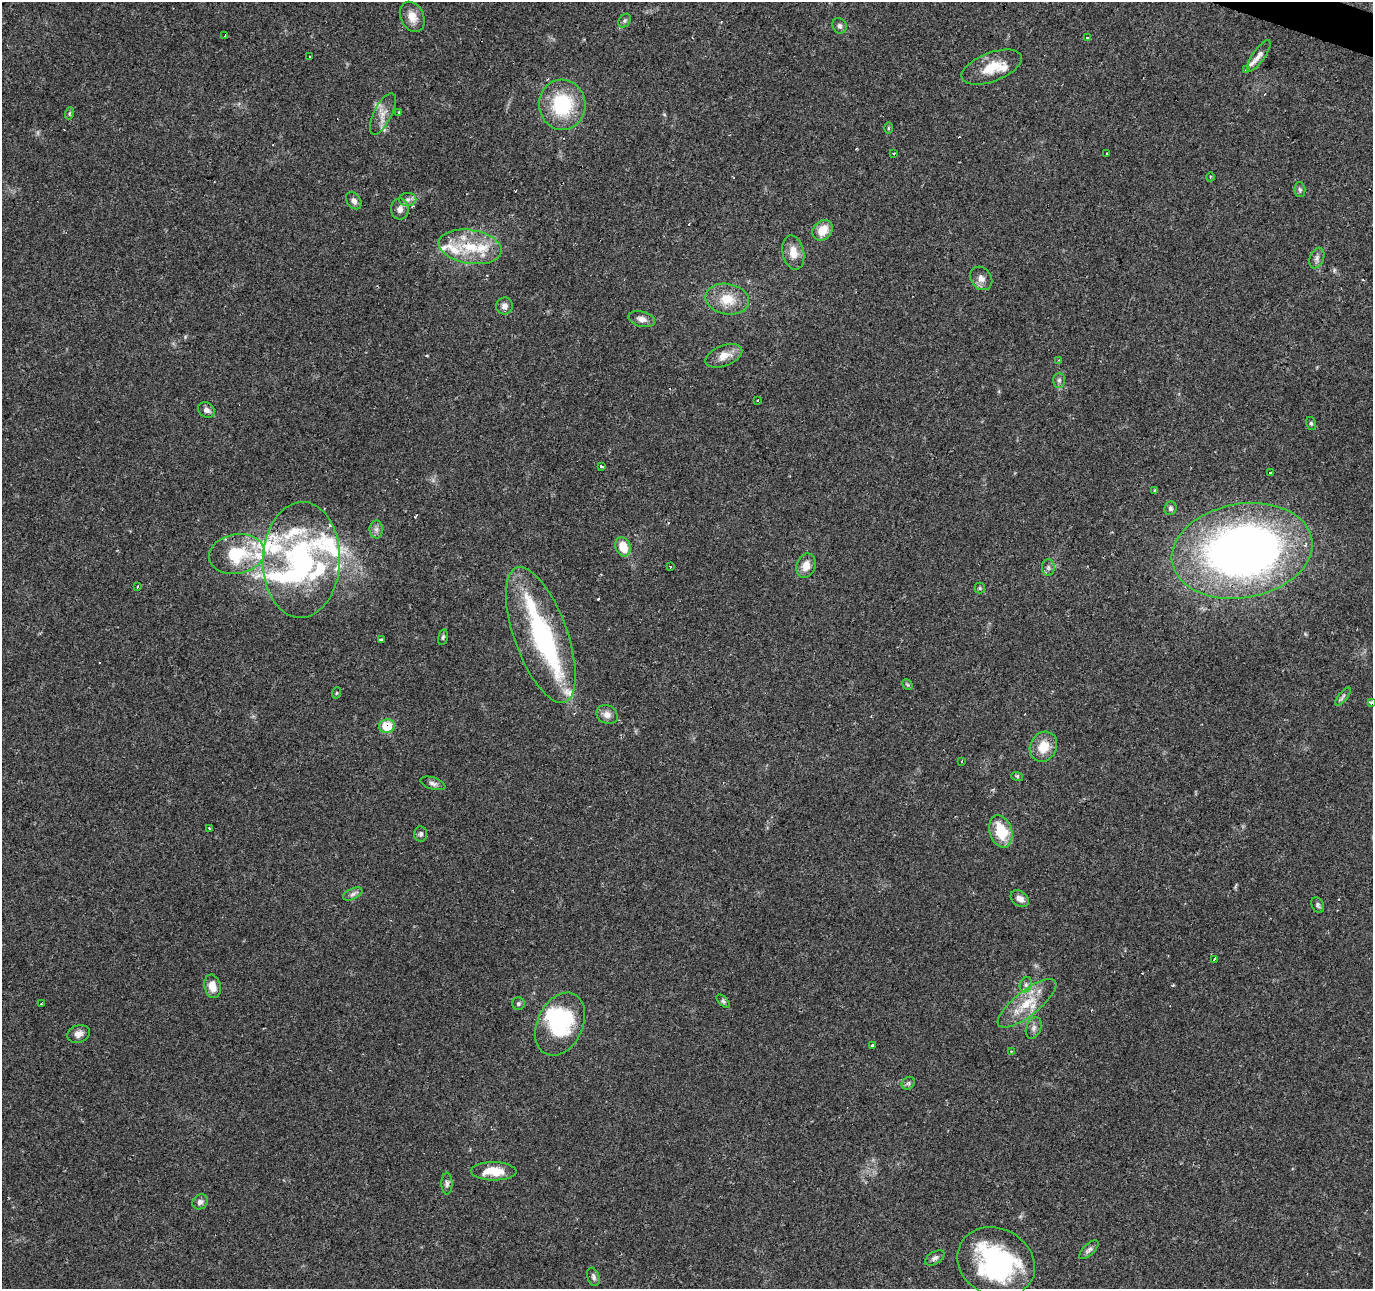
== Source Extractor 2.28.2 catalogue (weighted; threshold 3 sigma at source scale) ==
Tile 10 of 4 x 4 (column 2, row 3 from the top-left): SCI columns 1380-2750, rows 1564-2850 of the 5493 x 5634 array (HDU 1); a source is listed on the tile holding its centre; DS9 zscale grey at full resolution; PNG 1375 x 1291 px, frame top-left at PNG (2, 2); each listed source drawn as its Kron ellipse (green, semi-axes under 4 px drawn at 4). Shown black and unused: <1% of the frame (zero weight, under 2 of 3 exposures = <1% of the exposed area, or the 3 px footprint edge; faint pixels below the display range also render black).
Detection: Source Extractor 2.28.2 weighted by HDU 2 'WHT'; one run over the whole footprint, this tile lists its part. Background 0.0634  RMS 0.0049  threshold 0.022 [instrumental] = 3 sigma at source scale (4.5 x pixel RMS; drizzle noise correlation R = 1.50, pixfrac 1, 0.0396/0.0396 arcsec/px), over >= 5 px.
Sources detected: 118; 3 inside a brighter object's white glare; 9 cosmic-ray / hot-pixel residue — neither listed nor drawn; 18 inside a brighter listed object's ellipse — not listed separately; the other 88 listed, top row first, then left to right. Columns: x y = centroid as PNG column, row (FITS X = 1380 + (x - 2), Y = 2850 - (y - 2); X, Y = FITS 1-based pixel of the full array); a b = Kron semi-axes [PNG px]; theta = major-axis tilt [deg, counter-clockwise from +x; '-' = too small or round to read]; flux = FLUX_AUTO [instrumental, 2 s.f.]
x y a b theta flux
412 17 16 11 -63 5.3
625 21 7 5 55 1
839 26 8 6 -63 1.4
225 36 3 3 - 5
1087 38 3 3 - 1.9
1259 56 18 6 55 2.7
310 57 3 2 - 0.72
992 67 32 14 21 12
1247 70 4 3 - 1.2
562 105 25 23 -85 33
399 112 4 3 - 0.46
70 113 6 4 70 0.68
383 114 22 9 63 4.9
888 128 6 4 89 0.55
894 153 3 3 - 1.5
1107 154 3 3 - 1.4
1210 177 4 2 - 0.5
1300 190 7 5 -88 0.92
408 199 8 6 2 1.6
354 201 9 6 -53 1.9
400 209 10 9 - 2.7
823 230 11 9 48 7.6
470 247 32 17 -9 19
793 253 17 10 -77 6.2
1317 258 11 6 67 1.8
981 278 12 10 -53 3
727 299 22 15 -11 11
504 306 8 8 - 2.4
642 319 13 7 -14 2.8
724 356 19 10 21 5.9
1059 360 3 3 - 0.49
1059 380 7 6 - 1.2
758 400 3 3 - 1.6
206 410 9 7 -38 1.9
1311 423 6 5 - 0.86
602 466 4 3 - 2.3
1271 473 4 3 - 4.1
1155 491 3 3 - 0.82
1170 508 7 6 - 1.2
376 529 9 6 89 1.7
623 547 10 7 -71 9.5
1242 551 71 47 10 340
237 554 28 20 10 25
301 560 58 38 88 90
670 566 3 3 - 1.1
806 566 12 9 71 4.9
1048 567 8 6 -90 1.6
138 587 3 3 - 1.3
980 588 5 5 - 0.65
541 635 71 26 -70 65
443 637 8 4 76 0.92
381 640 3 3 - 3.5
908 685 6 4 -45 0.7
336 693 6 3 70 0.54
1343 696 11 3 51 1.1
1371 703 3 3 - 3.7
607 715 11 9 -30 3.1
387 726 8 7 - 13
1043 747 15 13 61 8.9
962 761 2 2 - 0.64
1017 776 6 3 -18 0.66
433 783 13 6 -17 1.7
209 828 3 3 - 0.66
1001 831 16 11 -73 15
421 834 7 6 - 1.2
353 894 10 5 25 1.6
1020 899 10 7 -36 2.7
1318 905 8 6 -65 1.1
1214 959 4 3 - 2.2
1026 985 8 6 70 1.5
212 986 12 8 -78 5
723 1001 8 4 -45 0.9
1027 1003 36 12 38 14
41 1004 2 2 - 0.56
518 1004 6 6 - 0.96
560 1024 33 23 65 38
1034 1028 11 7 69 1.9
79 1034 11 8 20 2.7
873 1046 3 3 - 6.9
1011 1052 4 4 - 0.68
908 1083 7 6 - 1
494 1171 23 9 -1 10
447 1184 11 5 89 1.5
200 1202 8 7 - 1.9
1089 1250 12 5 45 1.5
935 1258 10 6 30 1.6
996 1262 40 33 -27 70
593 1277 9 5 -71 1.3
Overlapping masked pixels (flux is a lower limit): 2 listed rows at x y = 387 726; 1027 1003
Isophote crosses this tile's border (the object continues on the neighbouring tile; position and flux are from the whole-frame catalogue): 1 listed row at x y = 1371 703